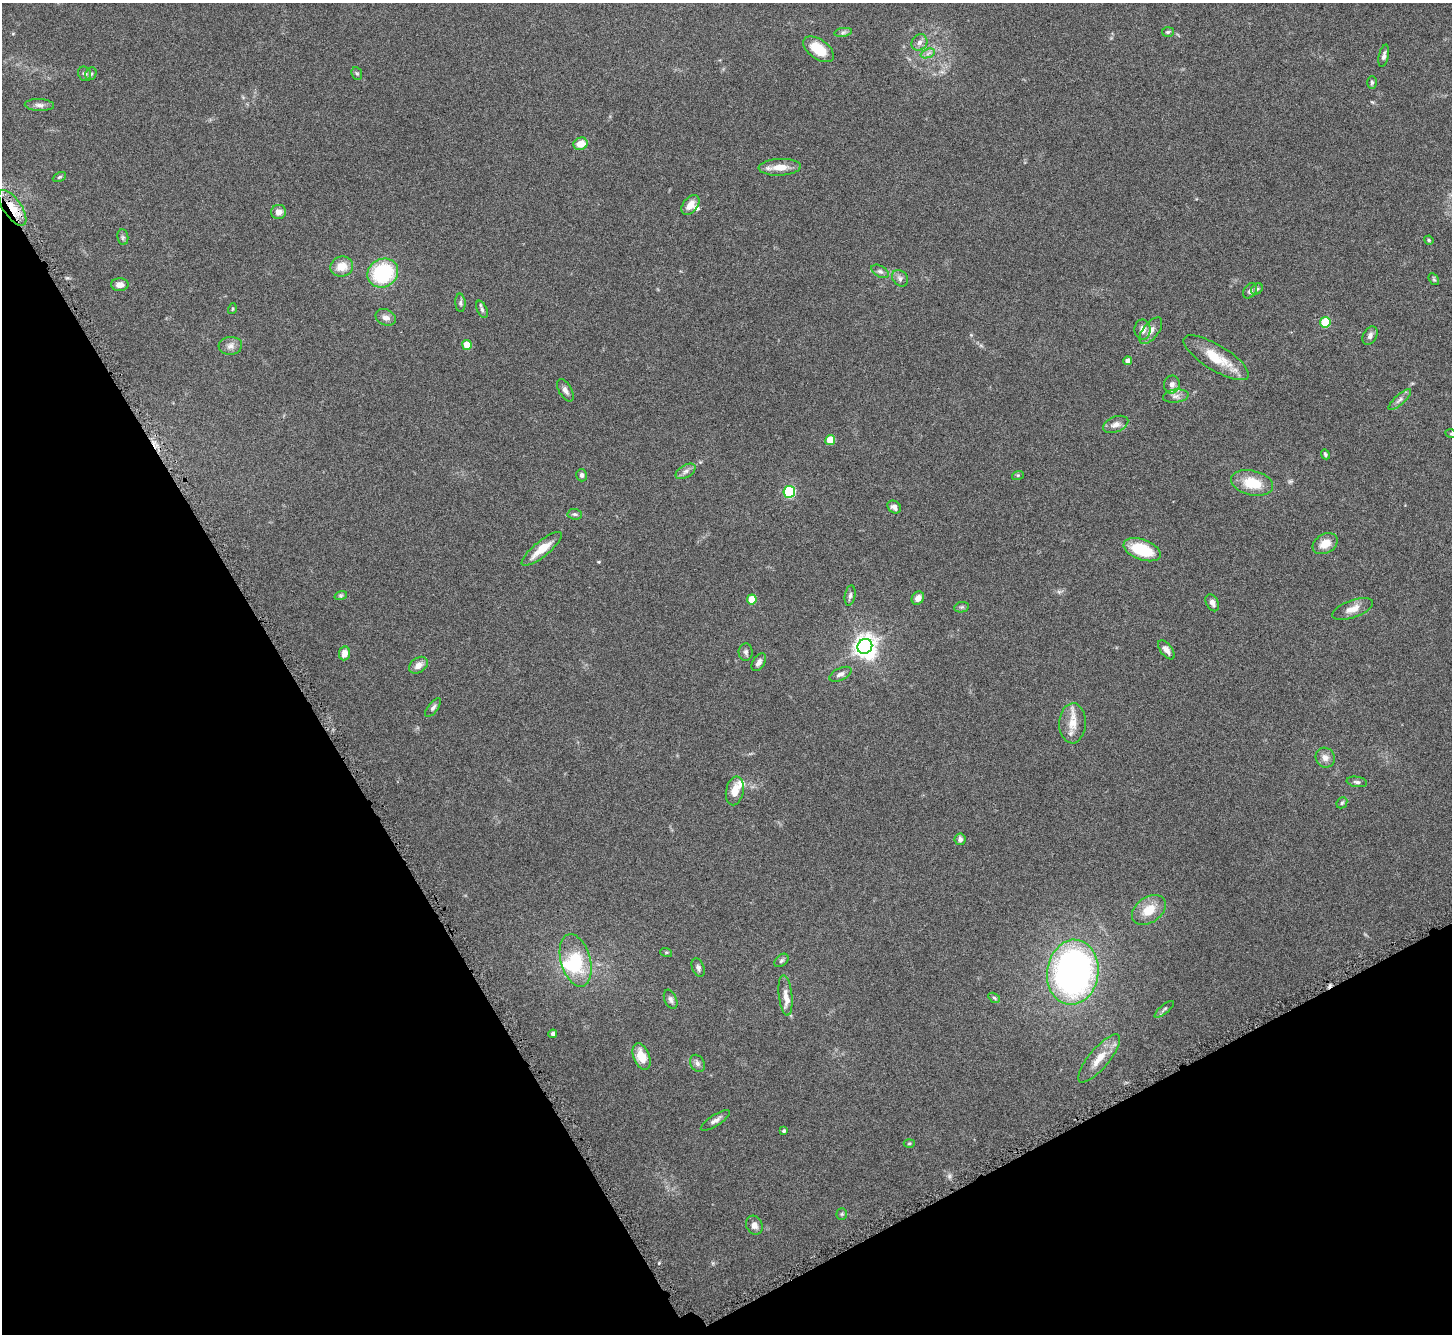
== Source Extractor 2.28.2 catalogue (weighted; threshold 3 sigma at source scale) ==
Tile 14 of 4 x 4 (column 2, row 4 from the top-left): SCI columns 1455-2904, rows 170-1501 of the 5811 x 5803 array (HDU 1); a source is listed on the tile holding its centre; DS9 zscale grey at full resolution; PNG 1454 x 1336 px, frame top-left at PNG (2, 3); each listed source drawn as its Kron ellipse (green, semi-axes under 4 px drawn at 4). Shown black and unused: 28% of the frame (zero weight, under 4 of 8 exposures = <1% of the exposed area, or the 3 px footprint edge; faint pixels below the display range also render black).
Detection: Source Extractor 2.28.2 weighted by HDU 2 'WHT'; one run over the whole footprint, this tile lists its part. Background 0.0874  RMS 0.005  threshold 0.0206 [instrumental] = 3 sigma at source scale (4.09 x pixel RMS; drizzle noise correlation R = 1.36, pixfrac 0.8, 0.05/0.05 arcsec/px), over >= 5 px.
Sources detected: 102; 2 inside a brighter object's white glare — neither listed nor drawn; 3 inside a brighter listed object's ellipse — not listed separately; the other 97 listed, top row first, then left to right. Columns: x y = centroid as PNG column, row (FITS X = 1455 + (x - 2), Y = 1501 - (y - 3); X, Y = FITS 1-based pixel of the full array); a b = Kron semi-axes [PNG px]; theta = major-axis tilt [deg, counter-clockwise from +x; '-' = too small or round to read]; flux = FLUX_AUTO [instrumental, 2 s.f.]
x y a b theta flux
843 32 9 4 9 1.1
1168 32 6 5 - 0.76
919 42 8 7 - 1.9
818 49 17 9 -36 12
928 53 7 4 20 1.2
1384 56 11 5 77 1.5
357 73 6 5 - 0.74
85 74 7 6 - 1.2
91 74 7 5 66 0.89
1372 82 6 4 -89 0.77
39 105 15 6 -3 2.1
580 144 7 6 - 6
780 167 21 8 3 5.9
59 177 7 4 27 0.73
690 205 11 7 53 4.2
12 208 20 9 -56 9
278 212 7 7 - 3.2
123 237 8 5 -83 0.92
1429 240 5 4 - 0.58
342 267 11 10 - 6.2
880 271 9 5 -29 1.4
383 273 16 14 31 35
900 278 9 7 -47 1.7
1434 279 6 4 -58 0.66
120 285 8 6 0 2.9
1257 289 6 5 - 0.8
1250 291 8 6 52 1.4
460 303 9 5 -87 1
232 309 5 3 - 0.48
482 309 9 5 -66 1.2
386 317 11 8 -24 2.4
1325 322 5 5 - 19
1143 329 10 8 -89 2.9
1151 331 16 7 52 3.2
1370 336 10 6 61 1.9
467 345 5 5 - 9.9
230 346 12 9 5 2.6
1216 358 37 12 -31 14
1128 361 4 4 - 2.6
1172 384 9 8 - 2.5
565 390 12 6 -60 2
1176 396 13 6 7 2.1
1400 400 14 5 43 1.9
1116 424 13 7 21 2.6
1451 434 5 3 - 0.46
830 440 5 5 - 11
1325 454 5 4 - 0.76
686 471 11 6 31 1.7
582 475 6 5 - 1.2
1018 475 6 4 18 0.58
1252 483 21 12 -13 12
789 492 6 6 - 45
894 507 7 6 - 1.9
575 514 7 5 -4 0.97
1325 544 13 9 30 5.4
542 549 25 7 39 8
1142 550 19 10 -21 18
341 595 6 4 19 0.78
850 595 10 5 80 1.3
918 598 7 5 53 3
752 599 5 5 - 9.5
1212 603 9 6 -62 2.2
962 607 7 5 11 0.86
1353 609 21 8 20 4.6
865 646 8 7 - 320
1166 650 11 5 -51 2.3
746 652 8 7 - 1.5
344 653 7 5 81 4
759 662 10 6 56 1.9
418 665 10 7 37 3.4
840 674 12 6 25 2
433 708 11 5 52 1.4
1072 723 20 13 87 6.7
1325 758 10 9 - 2.8
1357 782 10 5 -9 1.3
735 791 14 8 78 5.4
1342 803 6 5 - 0.72
960 839 6 5 - 1.4
1149 910 19 12 34 8.9
666 952 6 4 -17 0.55
576 960 27 14 -74 21
781 960 8 5 40 0.99
698 968 9 6 -67 1.5
1073 972 32 25 82 170
785 995 20 7 -84 3.3
994 998 6 4 -32 0.69
671 999 10 6 -68 1.5
1164 1009 12 4 40 1.1
553 1034 4 4 - 1.5
641 1057 14 8 -68 7
1099 1058 30 10 50 8.1
697 1063 9 7 -58 1.6
715 1120 17 5 33 2.3
784 1131 4 4 - 0.95
909 1143 5 3 - 0.53
842 1214 5 5 - 0.66
754 1225 10 8 -63 2.7
Overlapping masked pixels (flux is a lower limit): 1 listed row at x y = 12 208
Isophote crosses this tile's border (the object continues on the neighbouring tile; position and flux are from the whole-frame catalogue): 1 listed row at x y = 1451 434